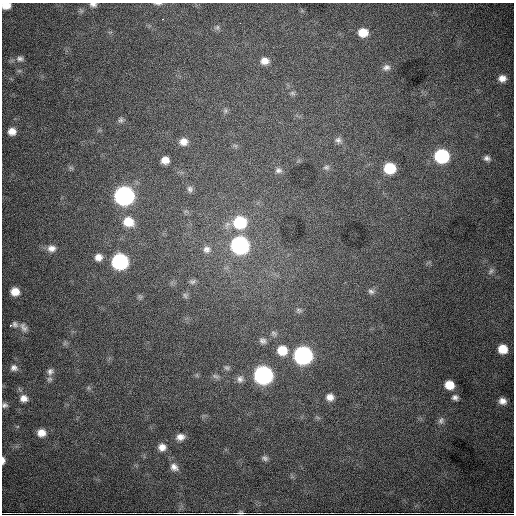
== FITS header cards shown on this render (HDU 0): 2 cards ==
NAXIS1  =                  512
NAXIS2  =                  512

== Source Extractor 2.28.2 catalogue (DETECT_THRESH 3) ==
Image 512 x 512 px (HDU 0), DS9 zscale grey, 1 PNG px = 1 image px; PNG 516 x 516 px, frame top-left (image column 1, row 512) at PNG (2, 3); no overlay
Background 5630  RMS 76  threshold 228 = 3 sigma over >= 5 px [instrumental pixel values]
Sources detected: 72; all 72 listed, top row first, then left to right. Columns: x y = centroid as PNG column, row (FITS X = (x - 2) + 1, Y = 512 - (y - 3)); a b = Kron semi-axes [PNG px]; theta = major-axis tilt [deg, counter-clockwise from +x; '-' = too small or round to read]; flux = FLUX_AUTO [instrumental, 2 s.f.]
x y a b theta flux
93 4 8 4 -8 1.7e+04
158 4 10 3 0 1.1e+04
6 5 8 6 1 5.6e+04
163 19 3 2 - 3.4e+03
240 23 2 2 - 2.4e+03
217 27 8 6 88 1.2e+04
363 32 9 8 - 7.9e+04
20 58 10 7 -6 2.1e+04
265 61 9 8 - 4.0e+04
386 67 10 8 7 2.3e+04
19 71 6 4 18 7.8e+03
502 78 8 7 - 3.5e+04
292 93 8 6 -35 1.2e+04
225 111 8 4 -82 9.6e+03
121 120 8 7 - 1.3e+04
12 131 8 8 - 4.4e+04
338 140 9 7 -20 1.9e+04
183 142 9 8 - 3.8e+04
235 145 7 4 -19 9.0e+03
442 156 10 9 - 5.5e+05
487 158 8 6 -14 1.8e+04
165 160 7 6 - 4.2e+04
326 167 9 7 6 1.5e+04
71 168 7 4 -19 8.7e+03
390 168 9 8 - 1.9e+05
278 170 9 8 - 1.9e+04
190 189 8 7 - 1.6e+04
124 196 10 10 - 2.2e+06
128 222 12 10 -19 9.3e+04
240 222 12 11 - 2.8e+05
240 245 10 10 - 1.4e+06
51 248 11 9 0 3.6e+04
206 249 10 9 - 2.6e+04
98 257 8 8 - 3.5e+04
120 262 10 9 - 9.5e+05
491 271 11 6 50 1.7e+04
192 282 10 6 12 1.3e+04
371 291 9 6 -23 1.7e+04
15 292 9 8 - 6.2e+04
185 295 9 5 -63 1.1e+04
140 297 7 6 - 1.1e+04
299 310 9 7 -15 1.4e+04
14 324 9 8 - 1.6e+04
10 325 3 2 - 4.2e+03
23 327 14 8 -58 2.6e+04
274 333 9 6 -32 1.3e+04
263 341 9 7 -22 1.8e+04
65 343 7 4 71 8.4e+03
503 349 8 8 - 8.3e+04
282 350 10 10 - 9.2e+04
303 355 10 9 - 1.8e+06
14 368 9 8 - 2.2e+04
227 368 8 5 -15 1.1e+04
50 371 9 8 - 2.0e+04
263 375 10 10 - 1.8e+06
215 376 9 6 -19 1.3e+04
49 379 8 7 - 1.3e+04
240 379 11 8 75 2.3e+04
449 385 8 7 - 7.9e+04
330 397 9 8 - 3.6e+04
455 397 8 7 - 1.8e+04
24 398 9 8 - 3.5e+04
502 401 9 7 -16 3.2e+04
4 405 7 6 - 1.4e+04
441 420 10 7 67 1.8e+04
41 433 9 8 - 4.8e+04
180 437 9 7 9 3.4e+04
162 447 9 8 - 3.8e+04
265 458 8 6 -28 1.5e+04
3 460 7 4 89 1.9e+04
174 467 11 9 -40 3.0e+04
240 513 7 3 1 1.1e+04
At the frame edge (FLAGS 8, measured only in part): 6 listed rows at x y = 93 4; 158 4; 6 5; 4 405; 3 460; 240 513